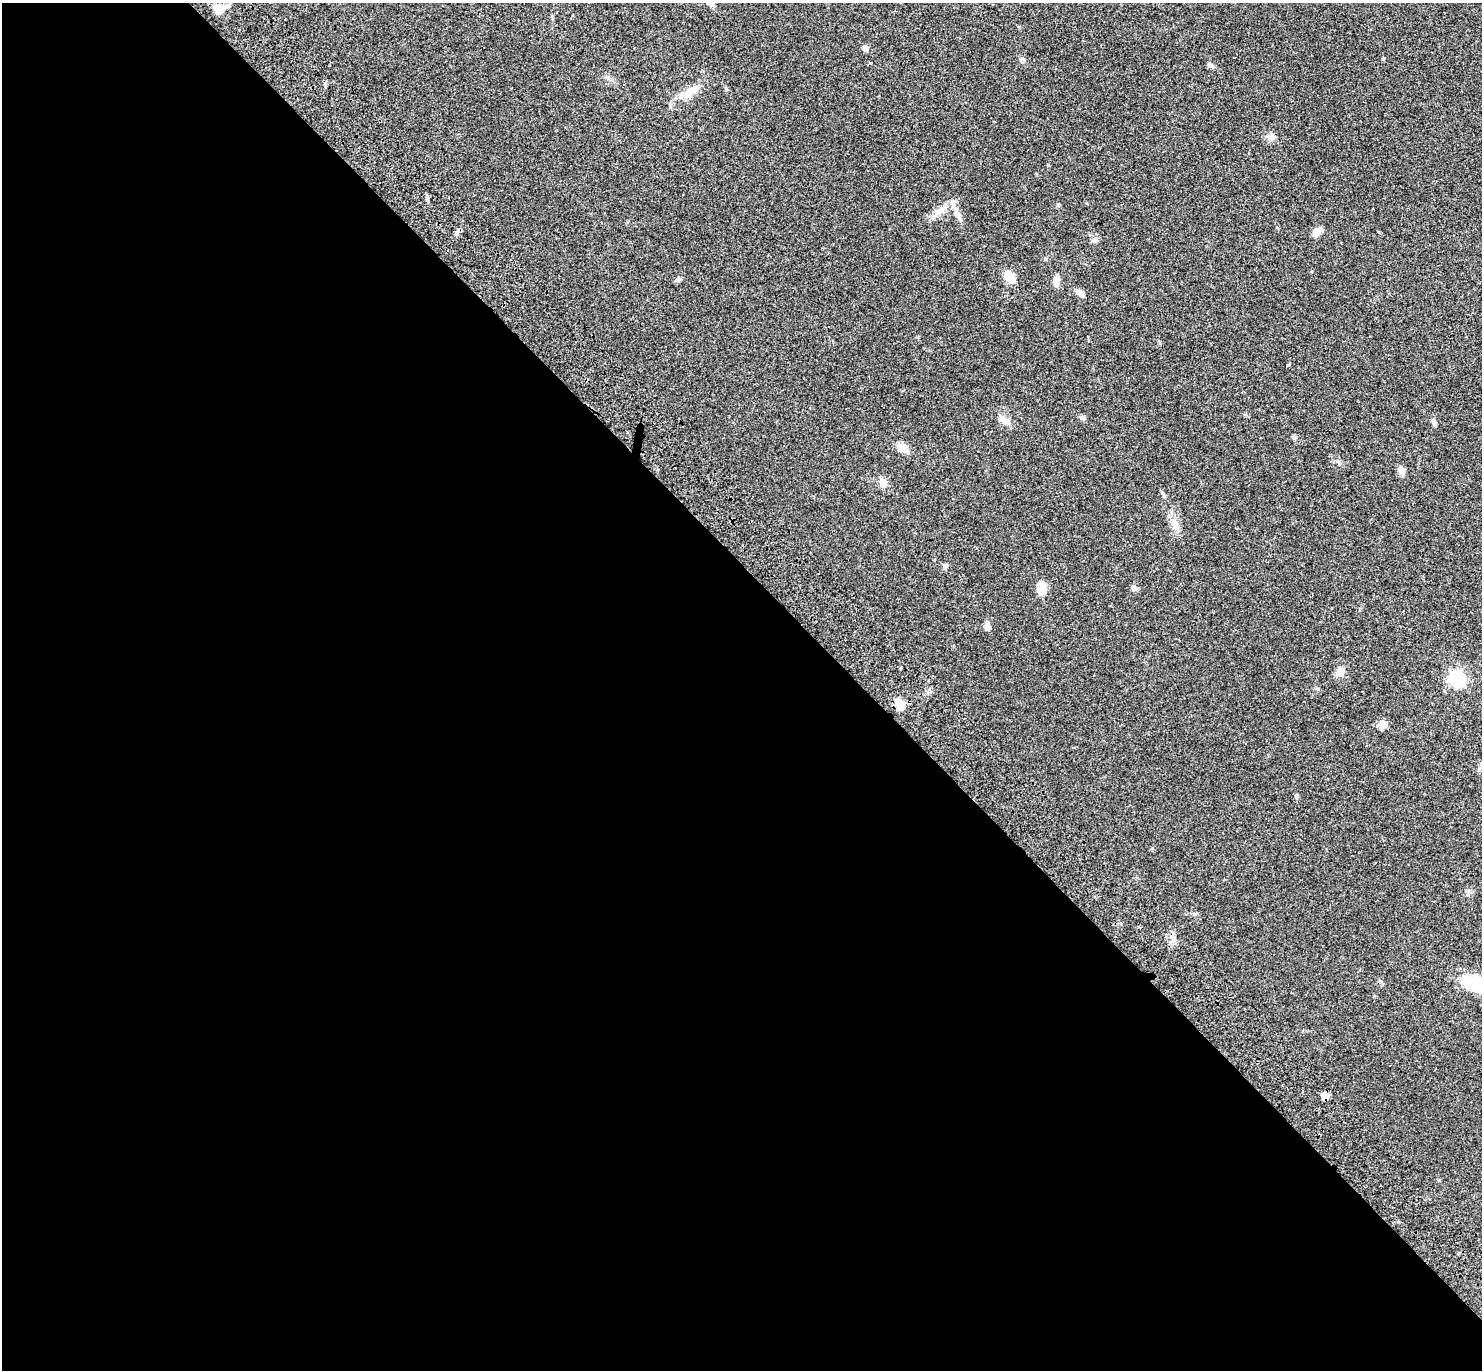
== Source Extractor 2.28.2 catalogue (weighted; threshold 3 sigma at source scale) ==
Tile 9 of 4 x 4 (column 1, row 3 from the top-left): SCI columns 101-1580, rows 1642-3009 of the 6141 x 6133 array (HDU 1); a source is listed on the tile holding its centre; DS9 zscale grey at full resolution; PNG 1484 x 1372 px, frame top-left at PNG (2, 3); no overlay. Shown black and unused: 58% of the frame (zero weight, under 3 of 4 exposures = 6% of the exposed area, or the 3 px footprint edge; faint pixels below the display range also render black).
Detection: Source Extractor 2.28.2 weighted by HDU 2 'WHT'; one run over the whole footprint, this tile lists its part. Background 0.0512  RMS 0.0054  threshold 0.0244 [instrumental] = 3 sigma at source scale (4.5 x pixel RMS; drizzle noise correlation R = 1.50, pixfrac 1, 0.05/0.05 arcsec/px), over >= 5 px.
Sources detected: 35; all 35 listed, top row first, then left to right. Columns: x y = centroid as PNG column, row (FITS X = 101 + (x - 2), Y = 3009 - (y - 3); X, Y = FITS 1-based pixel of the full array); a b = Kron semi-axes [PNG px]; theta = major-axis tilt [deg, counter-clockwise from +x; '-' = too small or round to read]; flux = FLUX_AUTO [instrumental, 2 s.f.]
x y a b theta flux
219 8 13 11 -17 6.9
865 48 6 5 - 2.6
1022 59 11 3 -5 0.76
1210 65 10 5 -33 1.6
690 91 34 9 30 8.4
1271 137 12 9 -8 2.7
1058 205 5 5 - 0.59
940 210 14 8 28 4
957 214 23 7 -68 4.1
1317 231 11 8 49 3.7
1095 240 8 6 16 1.3
1009 277 8 6 -54 13
678 279 6 5 - 1.1
1056 280 13 7 78 3.4
1080 293 9 6 -36 3.2
1082 418 9 4 -21 1
1004 420 15 9 -35 4.1
1434 422 10 5 -72 1.2
903 448 15 10 -46 3.9
1401 471 12 7 -77 2.5
883 483 10 8 -62 4.4
1175 524 18 9 -67 4.6
945 566 6 6 - 1.3
1041 588 11 8 86 8.5
1134 588 7 6 - 1.7
987 625 10 6 -82 2.7
1340 671 11 8 51 4
1458 679 7 6 - 140
899 704 12 9 -64 7
1383 725 10 8 86 3.7
1480 768 10 3 58 1.1
1297 796 8 4 -82 0.75
1173 937 11 7 -64 2.7
1477 984 33 13 -21 28
1323 1095 8 7 - 2.6
Isophote crosses this tile's border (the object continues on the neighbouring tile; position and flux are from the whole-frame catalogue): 1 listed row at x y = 1477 984
Unlisted compact peaks at least as high as the median listed source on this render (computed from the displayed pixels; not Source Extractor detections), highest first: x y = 1383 59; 1294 437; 726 89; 1194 914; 1152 848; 608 77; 1287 365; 1045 259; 1337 461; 1380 981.